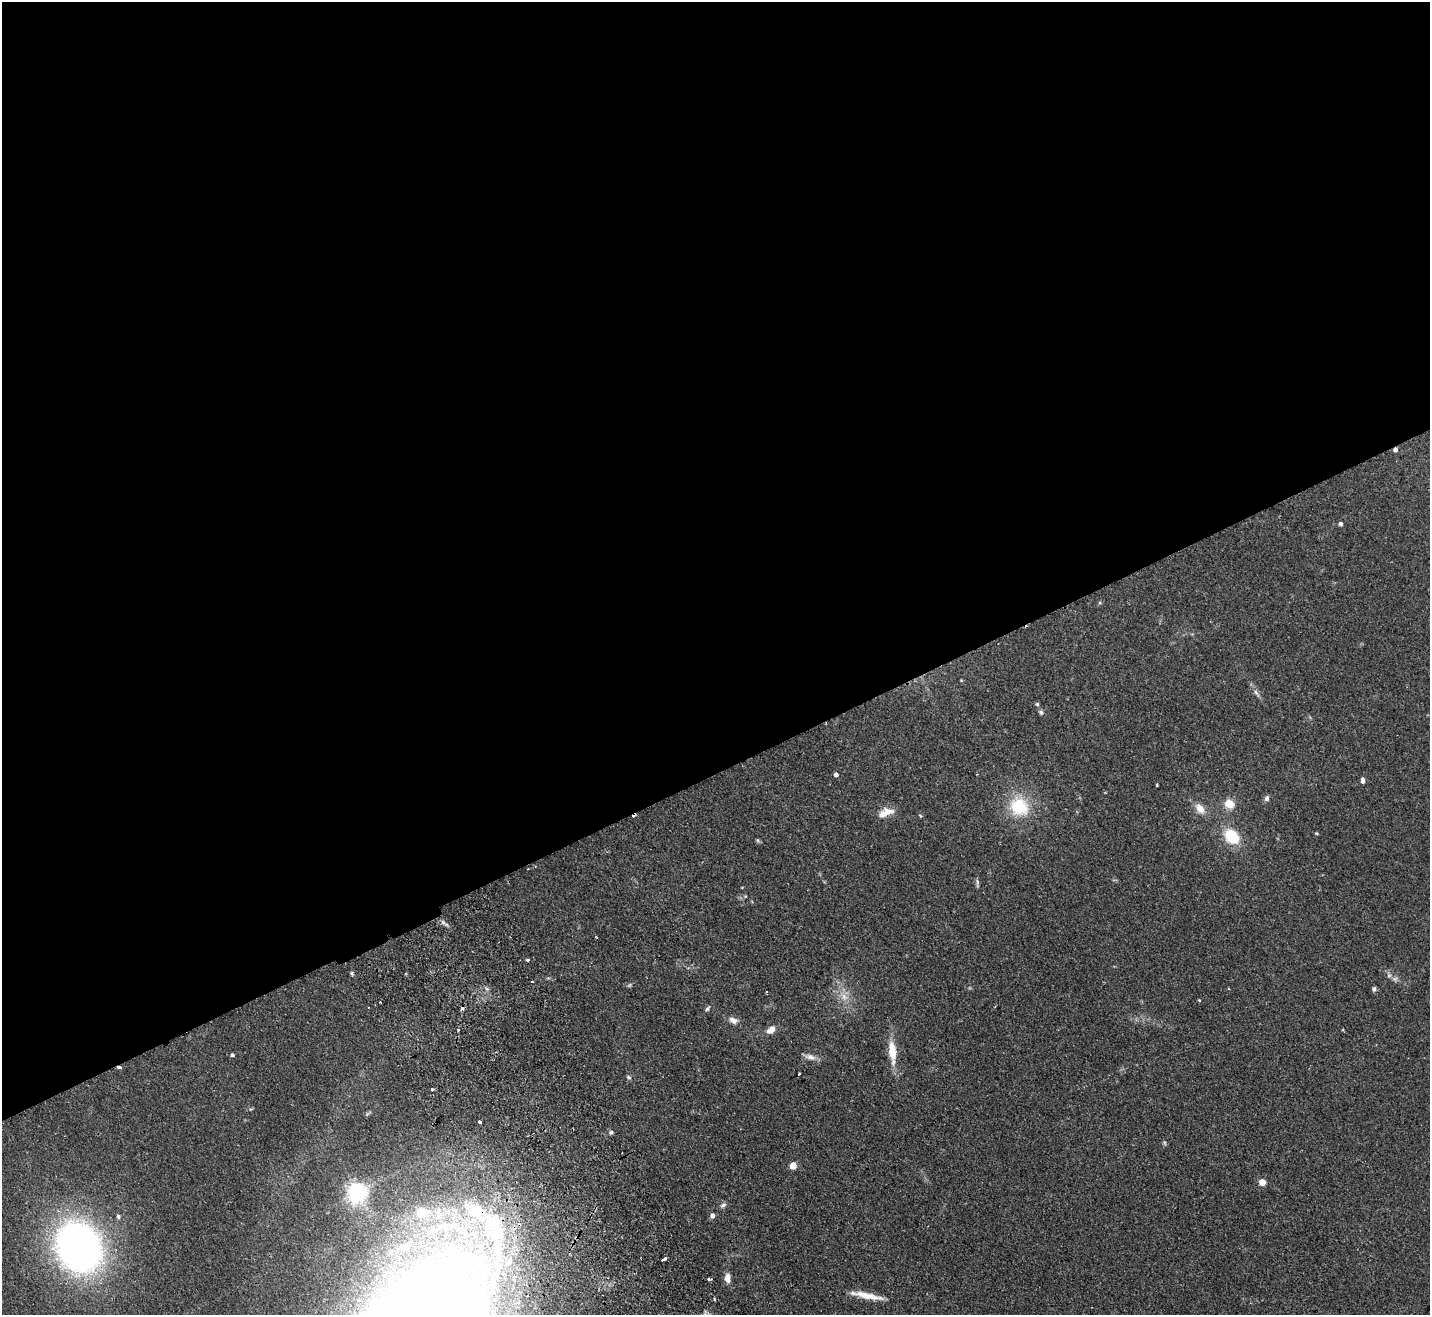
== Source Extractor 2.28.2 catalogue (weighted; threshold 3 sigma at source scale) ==
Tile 2 of 4 x 4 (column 2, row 1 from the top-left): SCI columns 1481-2908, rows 4259-5571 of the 5815 x 5758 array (HDU 1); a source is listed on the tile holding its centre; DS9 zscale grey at full resolution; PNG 1432 x 1317 px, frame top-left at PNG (2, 2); no overlay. Shown black and unused: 59% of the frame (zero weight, under 2 of 3 exposures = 3% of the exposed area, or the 3 px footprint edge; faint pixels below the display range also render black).
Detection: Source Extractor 2.28.2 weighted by HDU 2 'WHT'; one run over the whole footprint, this tile lists its part. Background 0.0802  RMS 0.0065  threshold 0.0291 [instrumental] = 3 sigma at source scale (4.5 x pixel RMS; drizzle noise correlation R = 1.50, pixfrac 1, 0.05/0.05 arcsec/px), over >= 5 px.
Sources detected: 66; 1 too faint to see at this stretch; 1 inside a brighter object's white glare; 2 cosmic-ray / hot-pixel residue — not listed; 3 inside a brighter listed object's ellipse — not listed separately; the other 59 listed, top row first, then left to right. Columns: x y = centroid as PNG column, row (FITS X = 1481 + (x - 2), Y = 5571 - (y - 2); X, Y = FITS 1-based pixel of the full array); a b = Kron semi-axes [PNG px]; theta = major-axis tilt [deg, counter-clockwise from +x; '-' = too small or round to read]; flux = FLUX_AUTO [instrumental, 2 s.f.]
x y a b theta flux
1395 450 5 5 - 2.3
1340 524 4 4 - 2
1100 603 5 3 - 0.67
961 680 4 4 - 0.51
1256 693 11 5 -56 2.3
1037 704 5 5 - 0.92
1041 712 7 6 - 1.4
836 775 4 4 - 2.3
1362 780 7 5 -84 1.8
1157 785 3 2 - 0.6
1267 798 7 6 - 2.1
1229 804 10 9 - 8.9
1019 806 27 24 -41 29
1200 809 15 9 -52 6.3
886 812 20 10 20 7.4
1316 833 5 4 - 0.77
1232 836 19 14 -45 20
758 840 6 5 - 0.86
977 883 14 3 -90 1.3
443 922 7 5 -46 1.6
596 937 3 3 - 0.44
527 960 3 3 - 1.8
352 973 6 4 89 0.92
1389 975 7 5 -70 1.7
532 982 3 2 - 0.76
629 985 6 5 - 0.94
487 989 8 5 -40 1.6
1374 989 6 5 - 1.5
844 997 11 8 -59 5.2
1199 1000 3 3 - 0.66
380 1002 3 2 - 0.7
707 1009 8 5 46 1.2
733 1020 12 8 -21 3.5
458 1030 3 3 - 2.1
771 1030 10 7 37 4.9
892 1052 33 10 -85 13
232 1055 5 4 - 0.96
810 1057 15 7 -22 3.8
119 1067 4 3 - 2.7
799 1074 3 2 - 1.1
629 1077 7 4 -27 1.1
432 1089 3 3 - 0.85
480 1122 3 3 - 3
611 1132 5 5 - 1.1
793 1166 5 5 - 12
1262 1182 5 4 - 10
357 1192 7 7 - 330
723 1205 9 6 28 1.7
422 1213 27 22 10 28
118 1216 6 5 - 1.3
713 1216 5 5 - 2.9
493 1224 45 29 65 72
404 1246 33 16 20 30
79 1247 38 32 -61 340
664 1259 6 3 28 4.1
497 1264 76 18 90 66
728 1278 10 6 -84 4.5
709 1279 4 3 - 1
868 1296 36 7 -12 10
Overlapping masked pixels (flux is a lower limit): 2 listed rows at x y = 1395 450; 119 1067